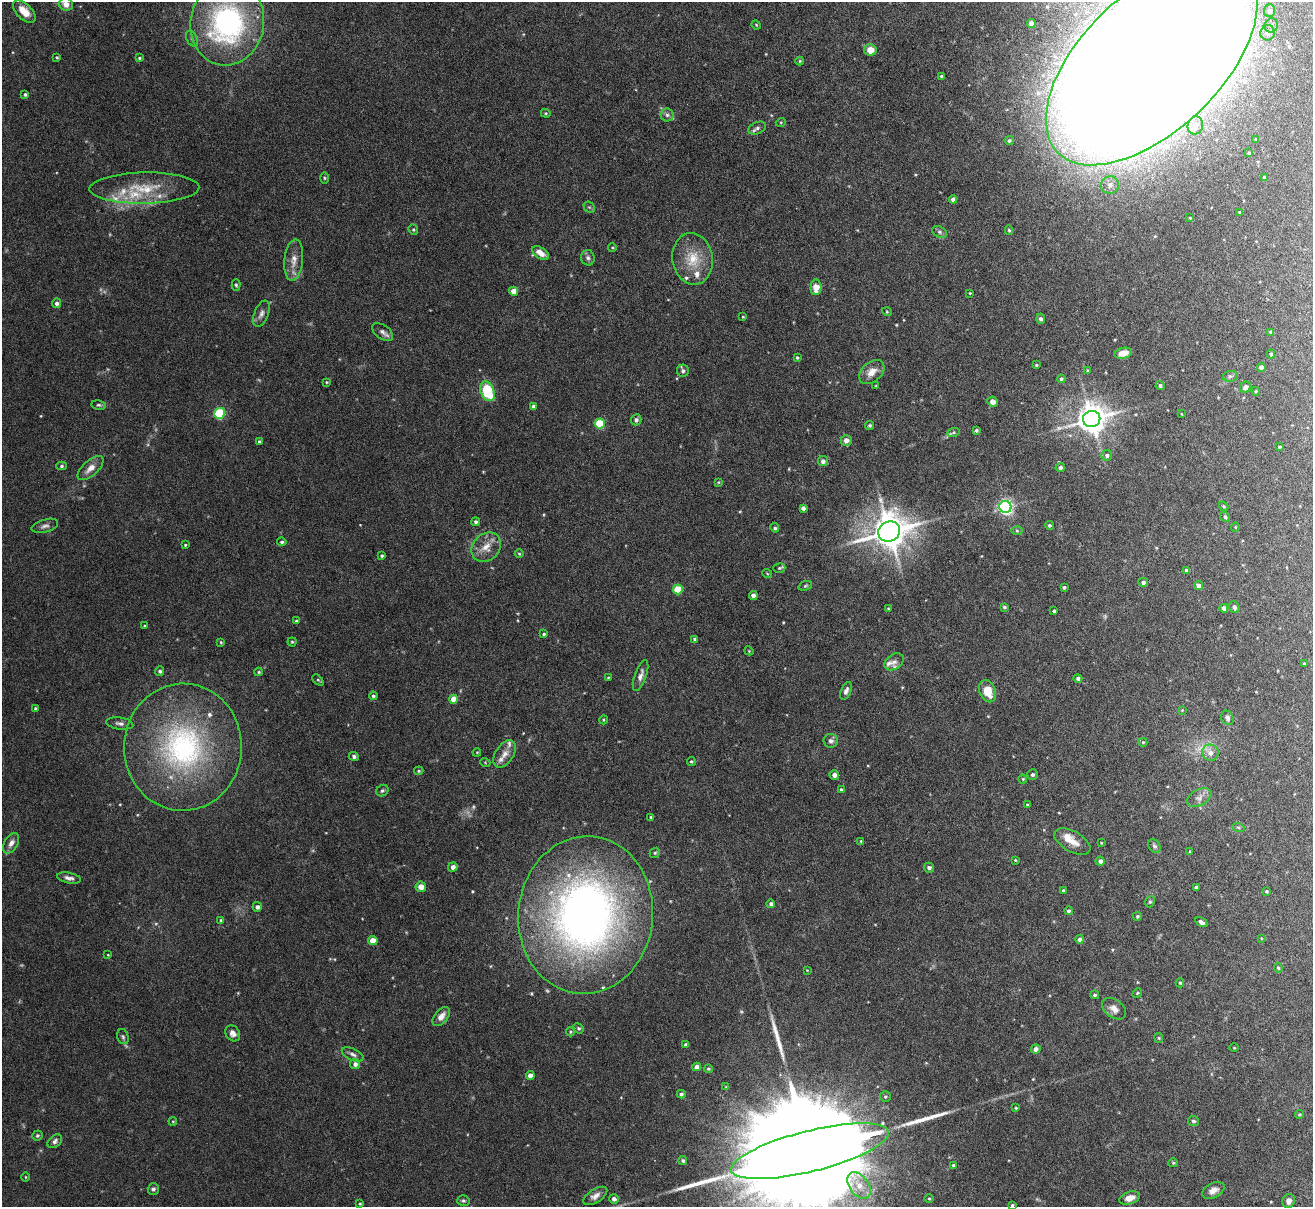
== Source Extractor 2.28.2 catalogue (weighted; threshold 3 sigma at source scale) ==
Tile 10 of 4 x 4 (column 2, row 3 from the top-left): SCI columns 1313-2623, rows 1348-2552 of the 5247 x 5228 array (HDU 1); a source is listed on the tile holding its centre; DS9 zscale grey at full resolution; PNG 1315 x 1209 px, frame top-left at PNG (2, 2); each listed source drawn as its Kron ellipse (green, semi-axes under 4 px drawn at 4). Nothing masked; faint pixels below the display range render black.
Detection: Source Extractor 2.28.2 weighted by HDU 2 'WHT'; one run over the whole footprint, this tile lists its part. Background 0.0598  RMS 0.0025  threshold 0.0101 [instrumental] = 3 sigma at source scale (4.09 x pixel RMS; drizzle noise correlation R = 1.36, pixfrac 0.8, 0.05/0.05 arcsec/px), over >= 5 px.
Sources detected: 251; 3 too faint to see at this stretch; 2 long thin detections or spike segments (spike, bleed or trail) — neither listed nor drawn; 13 inside a brighter listed object's ellipse — not listed separately; the other 233 listed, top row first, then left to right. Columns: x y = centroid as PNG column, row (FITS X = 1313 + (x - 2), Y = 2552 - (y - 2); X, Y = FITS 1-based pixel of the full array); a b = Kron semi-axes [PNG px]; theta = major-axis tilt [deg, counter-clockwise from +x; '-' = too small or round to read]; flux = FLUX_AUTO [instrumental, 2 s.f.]
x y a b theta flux
66 4 7 6 - 1.9
1270 11 6 5 - 0.8
24 12 14 7 -44 3.6
227 23 42 37 79 52
1031 23 4 4 - 1.3
756 25 5 4 - 0.21
1271 25 7 6 - 0.7
1268 33 8 7 - 0.95
192 39 8 5 -63 0.59
870 50 6 6 - 2.6
57 57 4 3 - 0.27
139 58 4 3 - 0.27
800 61 4 4 - 0.26
1151 62 130 69 44 2200
942 76 3 3 - 0.49
25 95 4 4 - 0.43
546 113 5 4 - 0.29
667 115 6 6 - 0.65
781 122 5 3 - 0.23
1195 125 9 7 70 0.98
757 128 9 6 23 0.71
1256 139 3 3 - 0.21
1009 141 5 4 - 0.32
1249 153 4 3 - 0.27
324 178 6 4 -89 0.3
1265 178 4 4 - 0.71
1110 185 9 8 - 1.5
144 188 55 15 1 9.5
953 199 4 4 - 1.2
589 207 6 5 - 0.34
1240 212 3 3 - 0.27
1190 218 3 2 - 0.2
413 230 5 4 - 0.32
1009 230 5 4 - 0.31
939 232 8 5 -28 0.57
612 247 4 3 - 0.19
541 253 9 5 -34 2
588 258 8 6 -78 0.65
693 259 26 20 -81 6.7
294 260 21 9 84 2.5
236 285 6 4 -88 0.34
816 287 8 5 87 3
513 291 4 4 - 2.4
970 293 3 3 - 0.19
57 303 5 4 - 0.65
887 312 5 3 - 0.21
261 314 14 7 68 1.1
743 317 4 3 - 0.22
1041 319 5 4 - 0.7
383 332 12 7 -35 0.98
1271 332 4 4 - 0.61
1123 353 9 5 13 1.9
1271 354 4 3 - 0.42
797 358 4 3 - 0.35
1036 365 3 3 - 0.24
1261 367 4 4 - 1.2
683 371 6 6 - 0.62
1088 371 4 3 - 0.26
872 372 14 9 41 2.3
1230 376 7 5 7 0.55
1061 379 4 4 - 0.41
326 382 3 3 - 0.21
1160 385 4 4 - 0.5
876 386 3 2 - 0.17
1246 387 6 5 - 1.3
487 391 10 6 -68 11
1256 391 4 4 - 0.26
993 402 5 5 - 1.3
99 405 7 4 -9 0.4
534 407 4 4 - 0.88
219 413 5 5 - 19
1182 414 4 2 - 0.16
1092 419 9 8 - 340
636 420 5 5 - 0.57
600 424 5 5 - 10
870 425 4 4 - 0.36
976 430 3 3 - 0.41
953 433 6 4 20 0.39
846 440 5 5 - 1.3
259 442 4 3 - 0.33
1279 447 4 4 - 0.37
1107 455 5 5 - 0.56
823 461 5 5 - 0.91
61 466 5 4 - 0.4
91 468 16 7 42 2.1
1060 468 4 4 - 0.68
718 482 4 4 - 0.22
1224 506 5 3 - 0.32
1005 507 6 6 - 63
803 508 4 4 - 0.92
1225 517 5 4 - 0.33
476 522 4 4 - 0.51
1049 525 4 4 - 0.45
45 526 14 6 16 0.95
1235 527 5 3 - 0.17
775 528 5 4 - 0.42
889 531 11 10 - 560
1017 531 6 4 -2 0.32
282 542 4 4 - 0.37
185 545 3 3 - 0.24
486 547 16 13 44 3
519 554 4 4 - 0.26
382 556 4 4 - 0.36
779 568 6 4 17 0.38
1186 571 4 4 - 0.74
767 573 5 3 - 0.21
1143 582 4 4 - 0.88
805 586 7 4 20 0.34
1199 586 4 4 - 1.7
1064 587 3 3 - 0.4
678 589 5 5 - 7
753 595 4 4 - 1.2
1004 607 4 3 - 0.35
1234 607 6 5 - 0.64
888 608 4 3 - 0.19
1224 608 4 4 - 1
1054 611 3 3 - 0.33
296 621 3 3 - 0.23
144 626 3 3 - 0.22
544 634 4 3 - 0.36
695 639 4 4 - 0.55
221 642 4 3 - 0.25
292 642 4 4 - 0.29
749 651 4 3 - 0.21
894 662 10 7 35 1
1304 663 4 2 - 0.18
160 671 5 4 - 0.44
259 672 4 4 - 0.27
641 675 16 6 71 1.2
608 678 4 3 - 0.21
1078 678 4 4 - 0.66
318 680 6 4 -44 0.3
846 691 9 5 67 0.84
988 691 11 8 -67 4.2
373 696 4 4 - 0.38
453 699 4 4 - 3.1
35 708 4 3 - 0.27
1182 710 4 4 - 0.18
1227 718 7 6 - 0.66
603 720 4 3 - 0.23
120 723 13 6 -8 0.9
831 741 7 7 - 0.82
1143 742 4 4 - 0.26
183 747 63 59 89 51
477 752 4 3 - 0.18
1210 753 8 8 - 1.4
504 754 15 9 57 2.1
354 756 5 4 - 0.62
691 761 4 4 - 0.32
485 762 5 3 - 0.19
419 771 5 4 - 0.26
1032 774 5 5 - 0.56
834 775 5 4 - 1.2
1023 779 4 4 - 0.23
841 790 3 3 - 0.38
382 791 6 5 - 0.45
1199 797 13 8 28 1.3
1028 805 3 3 - 0.39
651 817 3 3 - 0.26
1238 827 6 4 -19 0.33
861 841 4 4 - 0.23
1072 842 20 10 -29 2.9
11 843 11 6 60 1.4
1101 843 4 3 - 0.19
1154 846 7 5 -58 0.51
1190 851 4 3 - 0.2
655 853 5 4 - 0.31
1015 860 3 3 - 0.22
1100 861 4 4 - 0.89
453 867 4 4 - 1
929 868 5 4 - 0.64
69 878 12 5 -11 1
421 887 5 5 - 2.2
1196 887 4 3 - 0.42
1063 891 3 3 - 0.47
1266 891 4 4 - 0.35
1150 902 6 4 68 0.35
771 904 4 4 - 0.67
257 907 5 4 - 0.82
1069 911 4 4 - 0.42
586 915 79 67 84 150
1137 916 4 4 - 0.35
221 920 4 3 - 0.25
1201 922 6 4 -31 0.62
1261 938 4 2 - 0.16
1080 939 4 4 - 0.99
373 940 5 4 - 2.4
108 955 4 3 - 0.19
1278 968 5 3 - 0.32
807 970 3 2 - 0.16
1180 983 4 4 - 0.3
1137 993 5 4 - 0.29
1095 995 4 4 - 0.37
1114 1009 13 9 -37 1.7
441 1017 11 6 52 1.8
579 1028 5 4 - 0.35
570 1032 4 4 - 0.26
233 1033 8 7 - 1.1
123 1037 8 5 -73 0.53
1159 1038 5 4 - 0.25
686 1045 4 4 - 0.71
1234 1048 5 3 - 0.19
1036 1049 5 4 - 1.1
353 1054 12 6 -24 0.89
355 1064 5 5 - 1
697 1067 4 4 - 1.1
708 1069 4 3 - 0.26
530 1076 4 4 - 2.1
726 1087 4 4 - 0.21
681 1094 4 3 - 0.45
885 1097 5 5 - 0.42
1016 1108 4 3 - 0.24
1299 1114 4 4 - 0.31
173 1121 4 3 - 0.19
1193 1121 5 5 - 0.51
37 1135 5 5 - 0.38
55 1141 8 5 42 0.75
810 1151 81 20 14 21000
683 1161 4 4 - 0.41
1173 1163 5 4 - 0.28
953 1165 4 4 - 0.27
26 1177 4 3 - 0.2
859 1185 15 9 -54 3.3
153 1189 6 5 - 0.54
1213 1190 12 7 28 1.5
595 1196 13 6 33 1.3
929 1198 5 3 - 0.23
1130 1198 11 6 18 1.7
614 1199 5 4 - 0.94
463 1201 6 5 - 0.44
1289 1201 7 6 - 1.2
360 1204 3 3 - 0.24
1012 1205 3 3 - 0.35
Isophote crosses this tile's border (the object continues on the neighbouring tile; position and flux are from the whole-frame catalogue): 3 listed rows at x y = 1151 62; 810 1151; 1012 1205